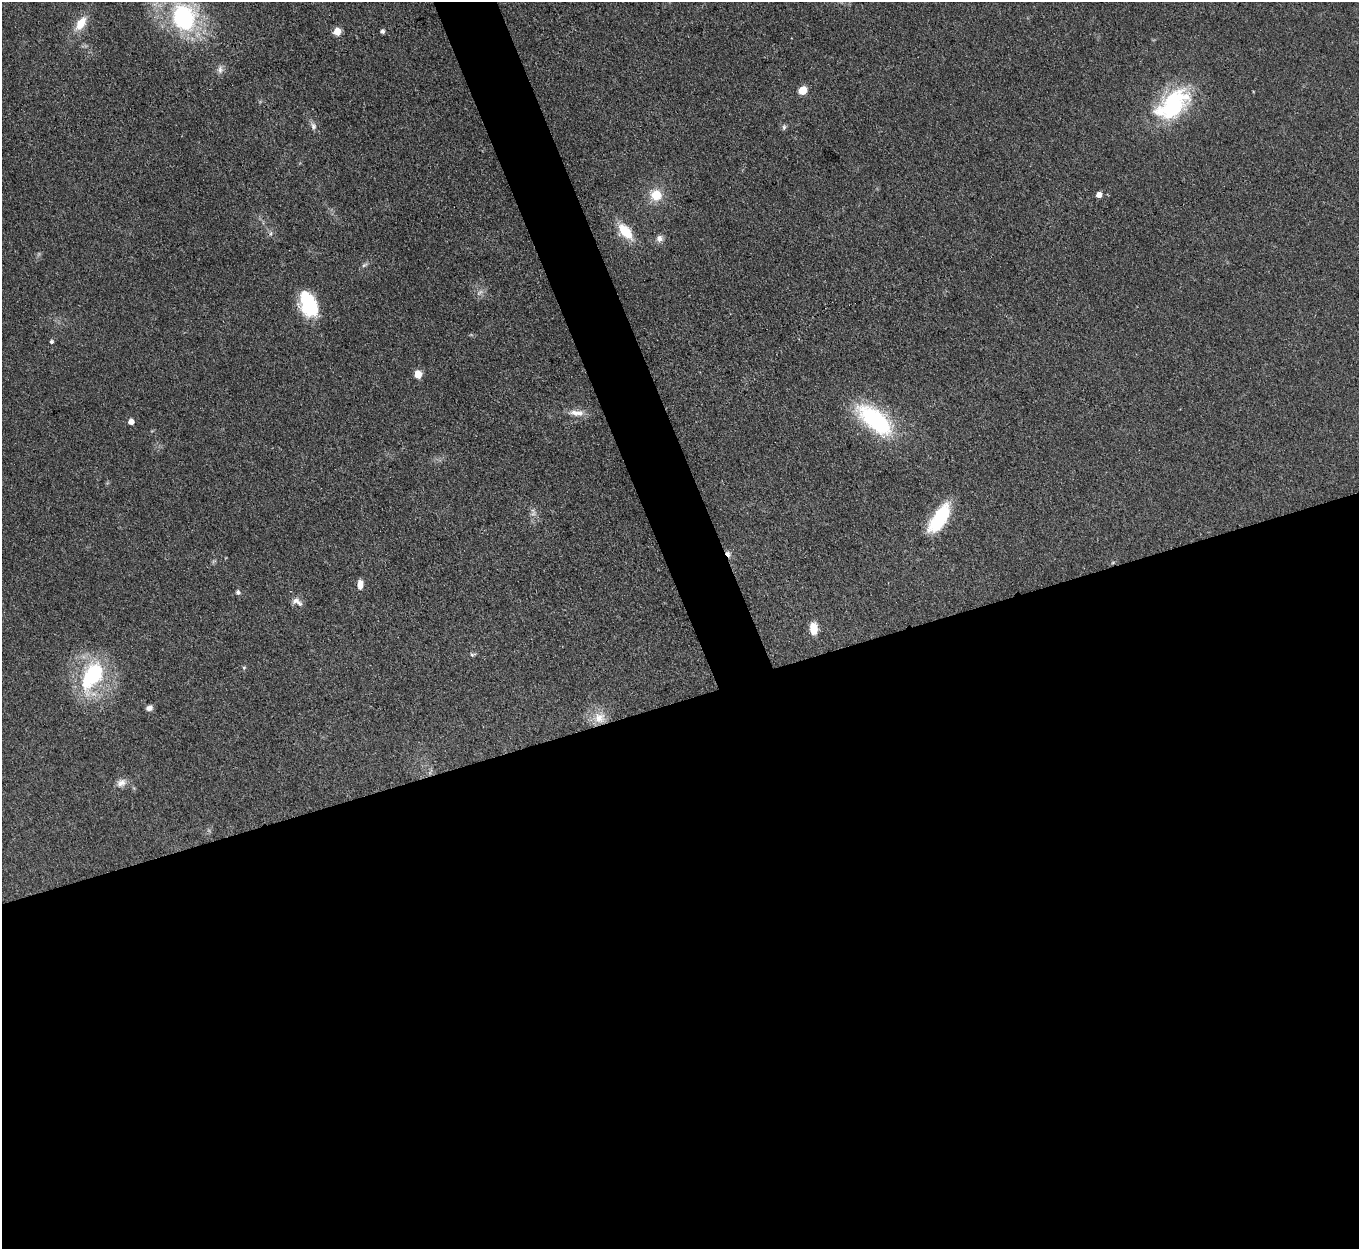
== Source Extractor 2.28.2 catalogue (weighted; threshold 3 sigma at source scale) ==
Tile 15 of 4 x 4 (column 3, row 4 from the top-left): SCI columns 2715-4071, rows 276-1522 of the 5429 x 5414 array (HDU 1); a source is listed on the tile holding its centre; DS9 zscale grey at full resolution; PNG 1361 x 1251 px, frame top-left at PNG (2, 2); no overlay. Shown black and unused: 47% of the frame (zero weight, under 3 of 4 exposures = <1% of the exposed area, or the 3 px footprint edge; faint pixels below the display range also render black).
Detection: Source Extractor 2.28.2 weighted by HDU 2 'WHT'; one run over the whole footprint, this tile lists its part. Background 0.108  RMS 0.0067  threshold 0.03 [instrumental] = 3 sigma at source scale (4.5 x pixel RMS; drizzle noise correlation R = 1.50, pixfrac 1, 0.05/0.05 arcsec/px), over >= 5 px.
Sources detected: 37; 1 too faint to see at this stretch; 2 inside a brighter object's white glare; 1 cosmic-ray / hot-pixel residue — not listed; the other 33 listed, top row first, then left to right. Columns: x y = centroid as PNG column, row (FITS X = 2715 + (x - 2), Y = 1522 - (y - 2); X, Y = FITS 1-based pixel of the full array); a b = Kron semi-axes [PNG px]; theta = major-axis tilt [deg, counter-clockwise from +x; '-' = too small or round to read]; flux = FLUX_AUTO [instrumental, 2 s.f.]
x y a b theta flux
183 17 24 19 -72 93
81 23 22 11 54 11
337 31 5 5 - 13
383 31 5 4 - 1.5
220 69 12 8 85 3.3
803 90 8 7 - 8.8
1173 104 48 27 41 67
313 126 12 7 -71 2.9
784 127 8 5 82 1.4
656 195 14 13 - 14
1099 195 5 5 - 5.2
625 231 21 12 -50 18
659 238 9 9 - 3.5
364 265 9 4 35 1.6
309 307 28 18 -86 25
51 342 4 4 - 1.5
418 374 5 5 - 18
576 413 22 8 -5 6.6
875 420 49 22 -40 72
131 422 5 5 - 5.2
533 514 9 6 64 2.3
939 518 36 15 57 38
728 554 9 5 -53 3
360 584 9 6 86 5.1
238 592 6 5 - 1.9
297 602 17 9 -34 4.4
814 628 14 9 -84 9.4
472 654 7 6 - 1.4
244 668 5 5 - 0.93
92 675 38 20 60 63
149 708 7 6 - 2.9
599 718 18 16 -13 13
121 783 13 10 31 4.7
Overlapping masked pixels (flux is a lower limit): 1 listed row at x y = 728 554